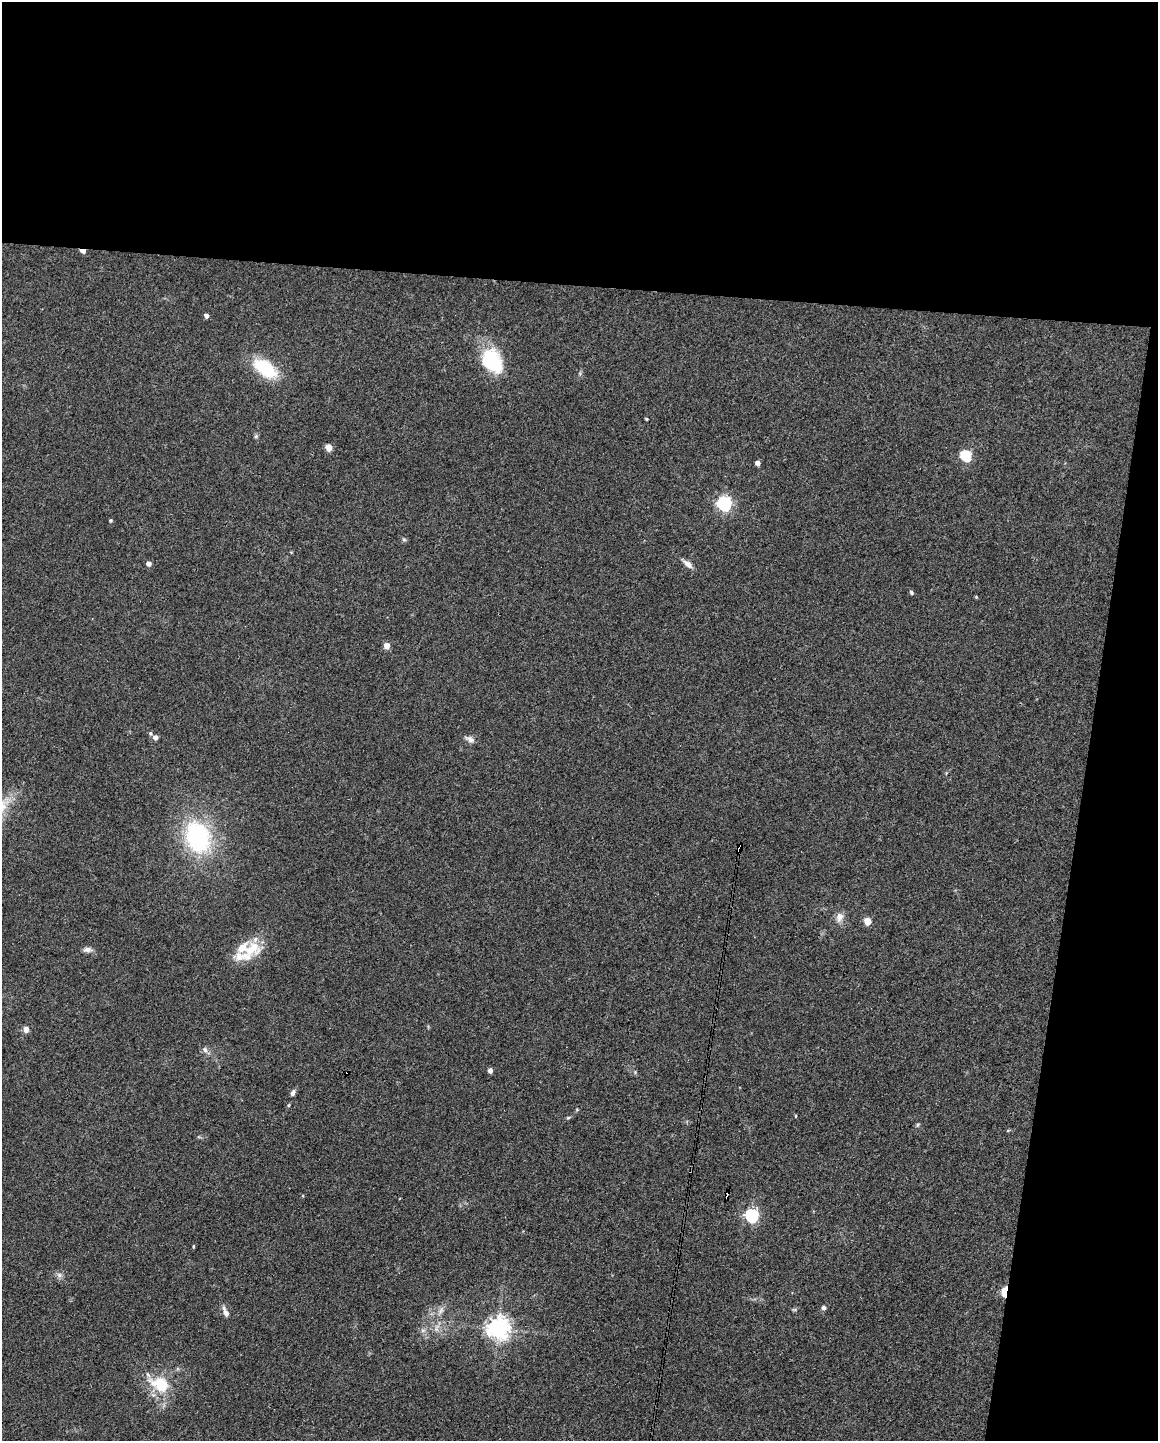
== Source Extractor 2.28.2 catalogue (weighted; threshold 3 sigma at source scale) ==
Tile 4 of 4 x 3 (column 4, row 1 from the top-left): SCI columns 3470-4625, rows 3101-4539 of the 4625 x 4647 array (HDU 1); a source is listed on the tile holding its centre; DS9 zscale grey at full resolution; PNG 1160 x 1443 px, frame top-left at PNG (2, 2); no overlay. Shown black and unused: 26% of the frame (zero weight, under 3 of 4 exposures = <1% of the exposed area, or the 3 px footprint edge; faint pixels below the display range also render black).
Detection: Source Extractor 2.28.2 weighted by HDU 2 'WHT'; one run over the whole footprint, this tile lists its part. Background 0.0823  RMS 0.0066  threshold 0.0296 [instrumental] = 3 sigma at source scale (4.5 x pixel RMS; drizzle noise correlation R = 1.50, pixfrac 1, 0.05/0.05 arcsec/px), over >= 5 px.
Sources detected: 49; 1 cosmic-ray / hot-pixel residue — not listed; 2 inside a brighter listed object's ellipse — not listed separately; the other 46 listed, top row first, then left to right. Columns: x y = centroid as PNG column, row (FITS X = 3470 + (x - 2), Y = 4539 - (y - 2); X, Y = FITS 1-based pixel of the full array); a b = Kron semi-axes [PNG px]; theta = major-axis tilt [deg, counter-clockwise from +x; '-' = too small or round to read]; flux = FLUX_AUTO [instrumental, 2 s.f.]
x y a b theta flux
83 251 5 3 - 6.3
206 316 4 4 - 2.2
492 361 33 22 -57 34
265 368 33 17 -36 28
646 419 3 2 - 0.65
256 436 6 5 - 1
329 447 5 4 - 9
966 456 6 5 - 53
757 463 4 4 - 2.7
724 504 6 6 - 150
111 520 4 4 - 0.91
404 539 6 5 - 1
148 564 5 4 - 3.1
688 564 14 6 -38 3.7
911 592 6 4 -56 0.97
976 597 4 3 - 0.65
387 646 5 5 - 6
150 733 5 5 - 1.1
155 737 5 5 - 2.7
470 739 13 8 -27 3.2
198 837 33 24 -70 79
739 849 7 4 64 110
839 917 12 9 75 4.7
867 921 5 5 - 13
252 949 26 19 23 18
87 950 12 6 3 2.7
26 1029 5 4 - 5.9
205 1050 9 6 -59 2.2
490 1071 4 4 - 2.9
293 1093 7 5 61 2
577 1110 5 3 - 0.59
796 1116 4 3 - 0.54
568 1118 6 4 2 0.76
917 1125 6 4 89 0.91
727 1196 5 3 - 16
752 1215 6 6 - 120
193 1246 4 3 - 0.76
59 1275 7 7 - 2.1
1005 1292 8 4 85 19
823 1308 6 5 - 1.5
441 1310 12 5 69 2.7
794 1310 6 4 -1 0.88
226 1312 14 6 -66 3.5
498 1328 7 7 - 490
423 1330 7 4 18 1.4
160 1384 20 14 -22 24
Overlapping masked pixels (flux is a lower limit): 4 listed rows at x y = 83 251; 739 849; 727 1196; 1005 1292